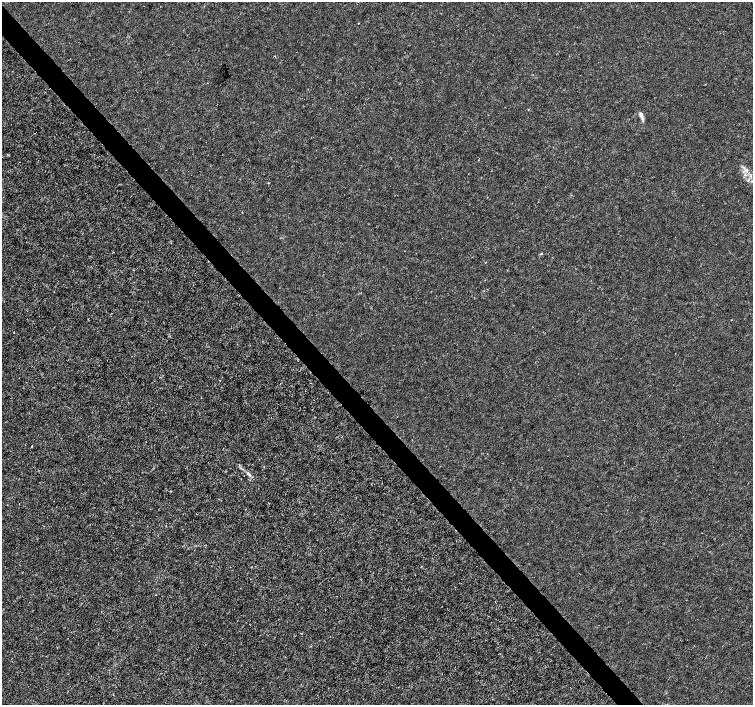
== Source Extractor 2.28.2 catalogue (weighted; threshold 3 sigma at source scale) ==
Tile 11 of 4 x 4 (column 3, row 3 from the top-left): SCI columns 3008-4509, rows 1615-3019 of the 6011 x 5972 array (HDU 1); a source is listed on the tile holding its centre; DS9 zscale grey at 2 x 2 block average (1 PNG px = mean of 2 x 2 image px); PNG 755 x 707 px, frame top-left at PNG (2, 2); no overlay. Shown black and unused: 4% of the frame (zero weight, under 3 of 4 exposures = <1% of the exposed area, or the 3 px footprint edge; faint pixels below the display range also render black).
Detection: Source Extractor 2.28.2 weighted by HDU 2 'WHT'; one run over the whole footprint, this tile lists its part. Background -2.26e-04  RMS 0.0012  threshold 0.00535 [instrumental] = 3 sigma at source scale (4.5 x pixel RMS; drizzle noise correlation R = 1.50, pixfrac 1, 0.0396/0.0396 arcsec/px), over >= 5 px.
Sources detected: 4; all 4 listed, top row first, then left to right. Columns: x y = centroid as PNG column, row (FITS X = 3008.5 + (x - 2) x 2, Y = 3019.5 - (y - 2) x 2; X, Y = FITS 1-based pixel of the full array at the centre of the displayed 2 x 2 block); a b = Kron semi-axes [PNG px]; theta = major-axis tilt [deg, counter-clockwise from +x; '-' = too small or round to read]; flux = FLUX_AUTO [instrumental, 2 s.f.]
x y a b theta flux
641 114 8 4 -75 1.3
541 254 4 2 - 0.2
32 446 2 2 - 0.15
249 475 3 3 - 0.34